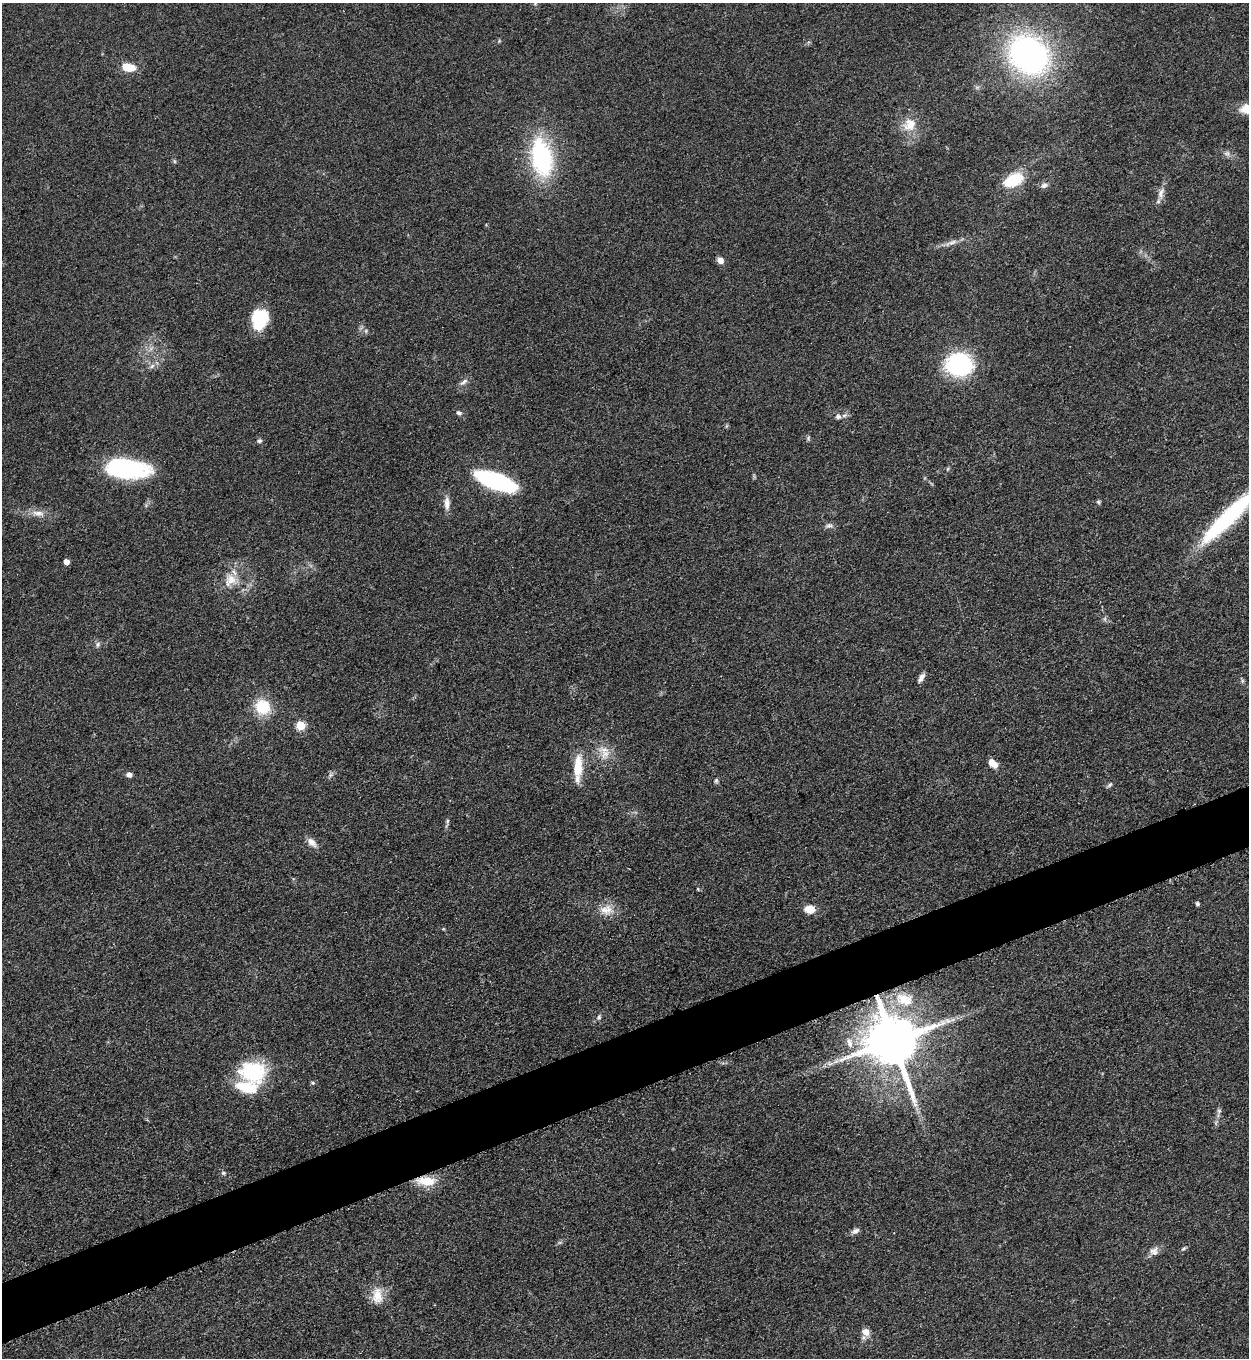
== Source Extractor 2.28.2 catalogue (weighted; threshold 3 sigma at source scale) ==
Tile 7 of 4 x 4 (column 3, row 2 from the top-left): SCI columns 2778-4024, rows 2722-4077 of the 5428 x 5440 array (HDU 1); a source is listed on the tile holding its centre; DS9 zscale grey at full resolution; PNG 1251 x 1360 px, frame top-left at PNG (2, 3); no overlay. Shown black and unused: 4% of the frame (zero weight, under 3 of 5 exposures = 1% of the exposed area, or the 3 px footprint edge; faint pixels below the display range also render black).
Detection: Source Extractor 2.28.2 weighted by HDU 2 'WHT'; one run over the whole footprint, this tile lists its part. Background 0.0619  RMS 0.0057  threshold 0.0258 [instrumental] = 3 sigma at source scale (4.5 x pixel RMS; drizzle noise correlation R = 1.50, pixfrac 1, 0.05/0.05 arcsec/px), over >= 5 px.
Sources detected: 65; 1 inside a brighter listed object's ellipse — not listed separately; the other 64 listed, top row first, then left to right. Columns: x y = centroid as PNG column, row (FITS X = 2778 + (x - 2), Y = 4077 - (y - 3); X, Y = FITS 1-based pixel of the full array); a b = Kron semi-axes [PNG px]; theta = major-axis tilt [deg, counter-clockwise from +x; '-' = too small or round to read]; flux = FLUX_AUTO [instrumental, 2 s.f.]
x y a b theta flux
1029 55 35 29 -40 180
128 67 14 8 -9 11
1247 109 14 10 -2 10
910 125 20 16 32 11
1227 153 7 6 - 1.7
541 158 40 21 -79 69
174 161 6 4 -72 0.74
1013 180 25 14 25 19
1044 185 9 6 23 2.1
1161 193 17 8 77 4.1
951 243 20 6 22 3.8
720 260 6 6 - 3.9
260 319 21 16 78 25
366 331 6 4 90 1
959 364 21 18 2 70
152 366 8 5 45 1.6
464 382 13 5 38 2.4
459 413 7 6 - 1.5
838 417 8 7 - 2.2
808 438 7 4 90 0.93
259 441 6 6 - 1.1
126 468 41 18 -6 70
495 481 38 13 -21 76
1099 502 6 4 -71 0.84
447 503 18 7 -89 4.1
38 513 19 8 -5 5.2
1229 516 84 15 44 67
829 526 11 6 12 1.9
66 562 5 4 - 4.2
230 580 20 15 52 10
98 644 8 6 89 1.5
921 677 11 5 58 2.8
262 707 19 18 - 18
300 726 5 5 - 23
606 753 15 10 27 6.5
992 763 12 7 -43 5.6
578 766 30 10 88 14
129 775 6 5 - 2.6
330 775 7 4 71 1.2
716 781 7 5 76 1.1
1110 785 8 5 45 1.2
447 821 6 4 71 0.97
312 842 14 8 -47 4
698 889 4 3 - 0.49
1197 904 4 4 - 1.4
607 909 20 13 3 8
810 909 11 9 -1 6.7
443 929 5 3 - 0.51
904 999 28 18 -13 19
599 1017 7 6 - 1.3
948 1021 10 6 -24 2
892 1041 15 14 - 3600
849 1043 14 7 -74 3.9
836 1061 10 4 30 2.4
253 1072 30 23 -8 42
313 1083 5 4 - 0.76
1219 1111 6 6 - 1.2
223 1173 6 5 - 0.95
426 1181 25 11 -2 13
855 1231 11 6 27 2.2
1183 1249 7 4 35 0.92
1154 1251 12 11 - 3.7
377 1295 23 14 -90 9.9
866 1332 10 9 - 4.2
Overlapping masked pixels (flux is a lower limit): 2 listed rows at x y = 892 1041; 426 1181
Isophote crosses this tile's border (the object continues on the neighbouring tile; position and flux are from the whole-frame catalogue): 2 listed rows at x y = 1247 109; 1229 516